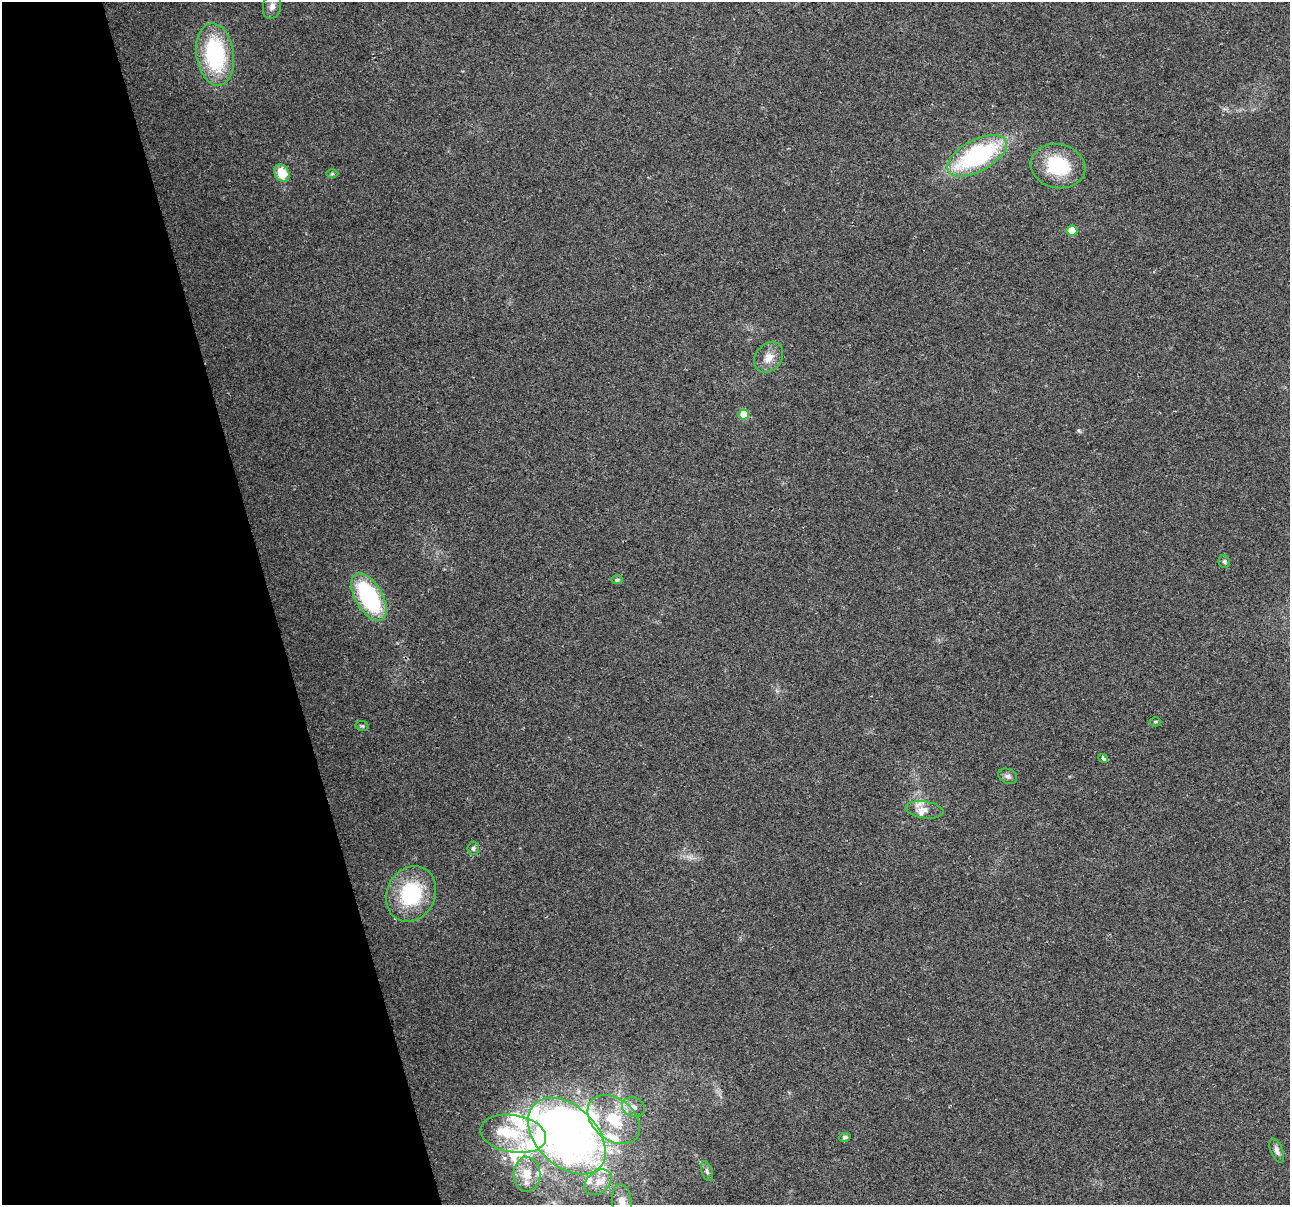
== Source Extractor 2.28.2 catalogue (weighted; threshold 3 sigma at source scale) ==
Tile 5 of 4 x 4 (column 1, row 2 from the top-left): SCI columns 1-1288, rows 2500-3702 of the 5150 x 4949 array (HDU 1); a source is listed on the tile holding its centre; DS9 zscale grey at full resolution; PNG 1292 x 1207 px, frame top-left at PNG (2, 2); each listed source drawn as its Kron ellipse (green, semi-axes under 4 px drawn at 4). Shown black and unused: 21% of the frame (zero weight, under 2 of 3 exposures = <1% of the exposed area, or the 3 px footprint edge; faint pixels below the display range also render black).
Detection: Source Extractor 2.28.2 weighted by HDU 2 'WHT'; one run over the whole footprint, this tile lists its part. Background 0.0568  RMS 0.0076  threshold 0.0341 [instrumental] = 3 sigma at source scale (4.5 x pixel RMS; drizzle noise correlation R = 1.50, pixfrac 1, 0.0396/0.0396 arcsec/px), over >= 5 px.
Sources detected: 40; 3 inside a brighter object's white glare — neither listed nor drawn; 8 inside a brighter listed object's ellipse — not listed separately; the other 29 listed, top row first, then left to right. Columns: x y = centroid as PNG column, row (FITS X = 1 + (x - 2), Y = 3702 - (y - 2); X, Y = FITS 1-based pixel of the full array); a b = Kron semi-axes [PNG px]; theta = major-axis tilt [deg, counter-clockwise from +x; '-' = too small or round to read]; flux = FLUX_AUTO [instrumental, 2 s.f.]
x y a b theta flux
272 6 13 9 79 4.5
215 54 31 19 -82 77
977 156 33 15 28 110
1058 166 27 22 -12 44
282 173 9 7 -62 15
332 174 6 4 1 1.1
1072 231 5 5 - 19
769 357 17 13 50 8.8
744 415 5 5 - 21
1224 562 6 5 - 1.6
617 580 6 4 1 1.1
369 597 26 13 -59 80
1155 722 6 4 1 1
362 726 7 5 -12 1.3
1103 758 5 3 - 8.8
1008 776 10 7 -27 2.6
925 810 19 8 -8 6.1
473 848 7 6 - 1.8
411 894 29 24 65 55
633 1107 12 9 -18 5.1
614 1120 29 20 -40 33
513 1134 33 18 -10 33
567 1136 45 30 -44 390
845 1137 6 4 7 1.5
1277 1151 13 6 -68 3.1
707 1171 10 5 -72 2
527 1174 17 13 90 15
598 1182 15 11 41 8.9
622 1202 18 9 -84 7.7
Isophote crosses this tile's border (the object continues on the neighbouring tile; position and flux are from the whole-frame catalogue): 1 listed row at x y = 622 1202